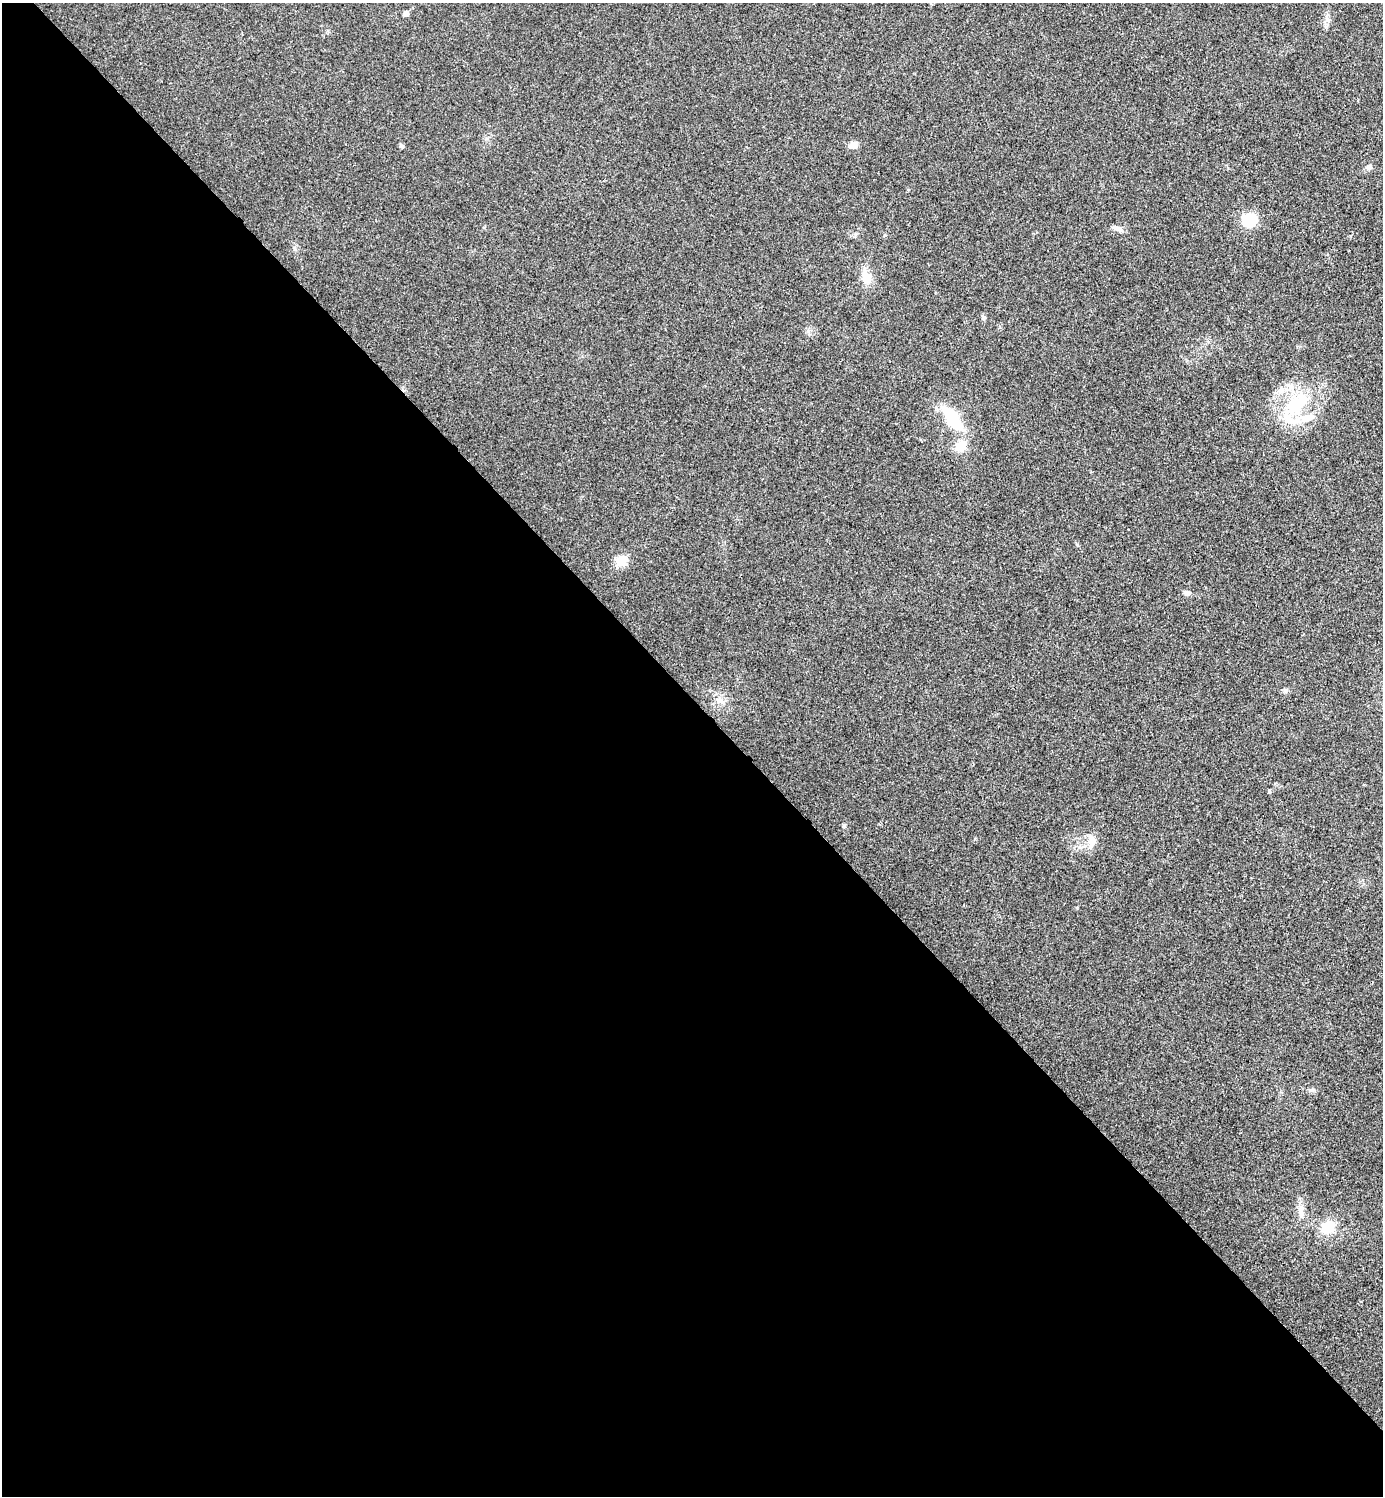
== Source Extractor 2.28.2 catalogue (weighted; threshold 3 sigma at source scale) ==
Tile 9 of 4 x 4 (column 1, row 3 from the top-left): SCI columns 159-1539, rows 1501-2994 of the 5984 x 5984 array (HDU 1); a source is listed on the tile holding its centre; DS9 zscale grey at full resolution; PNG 1385 x 1498 px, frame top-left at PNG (2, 3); no overlay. Shown black and unused: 53% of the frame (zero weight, under 3 of 4 exposures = <1% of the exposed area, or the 3 px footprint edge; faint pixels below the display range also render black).
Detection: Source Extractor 2.28.2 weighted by HDU 2 'WHT'; one run over the whole footprint, this tile lists its part. Background 0.0208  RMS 0.0056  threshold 0.0253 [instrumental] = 3 sigma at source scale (4.5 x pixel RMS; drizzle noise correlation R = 1.50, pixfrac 1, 0.05/0.05 arcsec/px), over >= 5 px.
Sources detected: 22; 2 inside a brighter listed object's ellipse — not listed separately; the other 20 listed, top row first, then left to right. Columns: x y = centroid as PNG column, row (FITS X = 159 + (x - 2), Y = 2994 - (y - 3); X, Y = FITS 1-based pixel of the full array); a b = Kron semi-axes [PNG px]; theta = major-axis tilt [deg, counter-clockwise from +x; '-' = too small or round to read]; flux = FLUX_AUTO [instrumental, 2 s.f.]
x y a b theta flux
406 13 5 4 - 3.1
853 145 9 7 18 4.2
402 146 7 4 -45 0.84
1369 167 8 6 3 1.7
1249 220 13 12 - 18
1118 229 14 6 -25 2.3
866 277 18 12 -72 7.7
1297 405 37 22 49 33
952 418 25 11 -55 26
961 446 13 11 28 7.6
1077 545 6 3 -71 0.65
621 561 6 6 - 25
1187 593 9 6 -14 1.8
719 700 9 7 -2 2.7
1269 791 6 4 -50 0.68
844 826 5 4 - 0.84
1092 842 13 10 66 4.7
1311 1090 8 4 1 1.2
1301 1213 7 6 - 1.8
1327 1227 13 12 - 12
Unlisted compact peaks at least as high as the median listed source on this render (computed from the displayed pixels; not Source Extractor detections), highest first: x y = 1285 690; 1326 27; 295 249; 885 235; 983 317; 975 839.